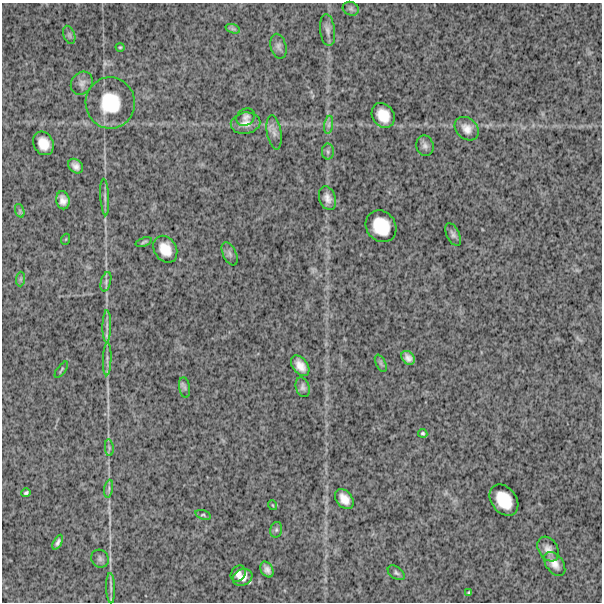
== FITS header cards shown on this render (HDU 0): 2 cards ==
NAXIS1  =                  600
NAXIS2  =                  600

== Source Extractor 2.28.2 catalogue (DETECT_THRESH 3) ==
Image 600 x 600 px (HDU 0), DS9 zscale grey, 1 PNG px = 1 image px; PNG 604 x 604 px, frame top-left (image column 1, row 600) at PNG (2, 3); each listed source drawn as its Kron ellipse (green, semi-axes under 4 px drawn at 4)
Background 1530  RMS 280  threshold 831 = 3 sigma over >= 5 px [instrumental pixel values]
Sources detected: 57; all 57 listed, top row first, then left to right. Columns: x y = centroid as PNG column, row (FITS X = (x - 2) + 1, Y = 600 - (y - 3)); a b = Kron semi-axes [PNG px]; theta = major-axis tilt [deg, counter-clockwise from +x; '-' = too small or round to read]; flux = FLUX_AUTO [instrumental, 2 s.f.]
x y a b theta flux
351 9 8 6 -24 40000
233 29 7 4 -18 42000
328 30 16 7 -83 91000
69 35 9 5 -69 50000
278 46 13 7 -75 73000
120 47 4 4 - 20000
82 83 12 10 53 100000
110 103 25 24 - 780000
383 115 13 10 -54 310000
246 117 10 8 36 67000
246 123 15 10 9 150000
329 125 9 4 81 59000
467 129 13 10 -41 160000
274 132 17 7 -80 120000
43 143 12 10 -63 240000
425 146 10 8 -78 71000
328 152 8 6 -89 44000
76 166 8 6 -45 90000
105 197 18 4 -86 65000
327 198 12 8 -72 120000
63 200 9 6 -78 110000
20 211 7 4 -72 41000
381 226 17 14 -52 520000
453 235 12 6 -64 64000
66 239 5 3 - 16000
144 242 8 3 20 30000
165 249 14 11 -58 280000
230 254 12 6 -64 66000
21 279 7 4 89 35000
106 282 10 5 76 52000
107 326 16 4 88 77000
408 358 8 6 -45 93000
107 359 16 3 88 63000
381 363 9 5 -64 46000
300 366 12 7 -52 170000
61 370 9 3 53 26000
303 387 10 7 -72 61000
185 388 10 5 -80 47000
423 433 4 4 - 26000
109 448 8 3 -85 29000
109 489 9 4 81 44000
26 493 5 3 - 29000
344 499 11 8 -50 180000
504 500 17 12 -53 460000
272 505 5 3 - 15000
203 515 8 4 -17 29000
276 530 8 6 76 39000
58 542 8 4 62 56000
548 549 13 9 -59 130000
100 559 9 8 - 59000
555 564 13 8 -53 160000
267 569 8 6 -60 89000
396 573 9 6 -35 46000
238 574 8 7 - 80000
242 577 10 8 27 140000
111 588 15 4 -88 71000
469 593 4 3 - 23000
At the frame edge (FLAGS 8, measured only in part): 1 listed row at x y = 111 588